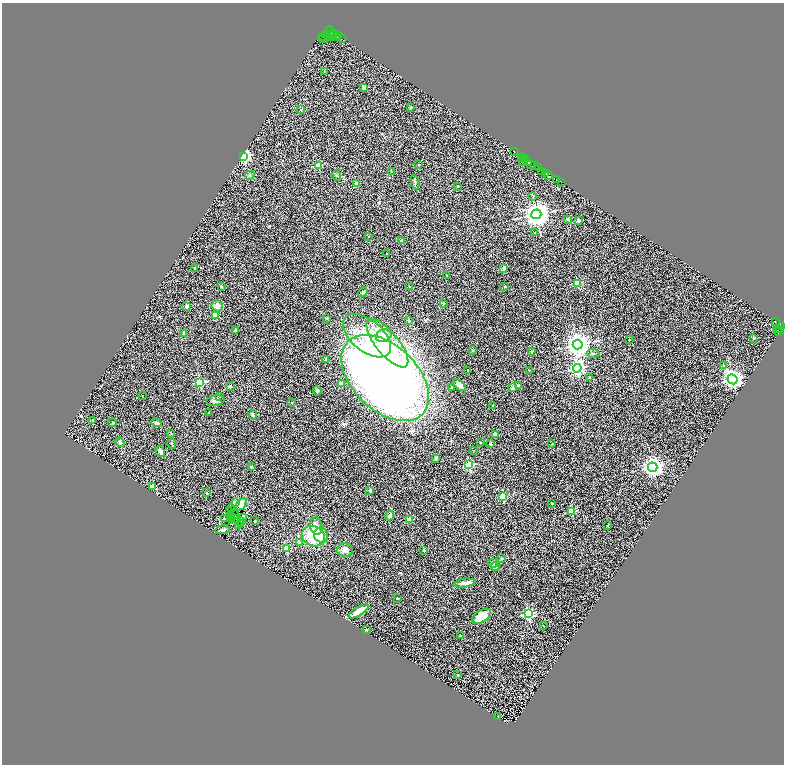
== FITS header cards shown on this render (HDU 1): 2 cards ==
NAXIS1  =                 1564
NAXIS2  =                 1524

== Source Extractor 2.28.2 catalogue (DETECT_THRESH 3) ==
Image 1564 x 1524 px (HDU 1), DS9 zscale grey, zoomed out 1/2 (1 PNG px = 2 x 2 image px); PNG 786 x 766 px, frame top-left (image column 1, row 1523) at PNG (2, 3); each listed source drawn as its Kron ellipse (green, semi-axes under 4 px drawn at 4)
Background 0.459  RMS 0.23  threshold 0.702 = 3 sigma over >= 5 px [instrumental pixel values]
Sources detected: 204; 45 cannot appear on this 1/2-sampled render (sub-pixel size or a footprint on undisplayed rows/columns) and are neither listed nor drawn; the other 159 listed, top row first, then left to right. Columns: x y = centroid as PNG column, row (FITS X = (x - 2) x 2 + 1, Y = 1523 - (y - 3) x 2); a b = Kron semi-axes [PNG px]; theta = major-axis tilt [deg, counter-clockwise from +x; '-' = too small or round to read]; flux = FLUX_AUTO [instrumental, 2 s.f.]
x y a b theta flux
329 32 6 4 -89 1600
327 34 3 1 - 540
335 34 3 2 - 180
333 35 5 1 - 700
337 36 5 3 - 720
324 37 6 2 56 860
331 37 2 2 - 480
321 38 2 1 - 94
329 38 3 2 - 620
342 38 3 1 - 18
325 39 2 1 - 140
324 71 3 2 - 28
364 87 4 3 - 110
411 107 3 2 - 34
301 109 3 2 - 33
514 151 3 2 - 67
244 156 3 3 - 7800
521 157 2 1 - 140
524 158 2 2 - 350
526 159 2 2 - 260
523 161 2 1 - 23
528 161 3 2 - 230
419 165 2 2 - 19
530 165 2 1 - 350
534 165 2 1 - 89
318 166 2 2 - 1100
538 168 3 2 - 170
541 171 4 2 - 94
392 172 2 2 - 170
546 173 3 3 - 630
250 175 5 4 - 77
336 176 5 2 - 35
548 176 2 1 - 190
557 179 2 1 - 260
415 182 7 2 -77 45
561 182 2 1 - 74
356 184 2 2 - 380
458 186 2 1 - 24
533 197 3 2 - 27
536 214 5 5 - 49000
568 219 2 2 - 200
578 220 2 2 - 310
535 233 3 2 - 29
369 236 2 2 - 28
401 241 4 3 - 76
386 254 2 2 - 47
195 268 3 2 - 73
504 268 4 4 - 90
447 276 2 2 - 43
577 283 3 3 - 1700
221 287 4 3 - 52
410 287 2 2 - 73
505 287 3 2 - 35
363 292 5 3 - 69
444 303 4 3 - 39
187 306 2 2 - 430
217 306 6 5 - 230
215 315 3 2 - 760
327 318 4 2 - 35
409 320 2 2 - 220
775 321 2 2 - 60
782 326 4 2 - 260
778 329 2 1 - 61
779 329 2 1 - 22
235 330 2 2 - 190
779 332 2 2 - 65
184 333 2 2 - 350
367 336 28 15 -40 1700
384 336 8 6 16 240
754 338 3 2 - 36
629 340 2 2 - 63
387 343 30 11 -51 1600
578 345 5 5 - 43000
472 351 3 2 - 35
531 351 3 3 - 40
593 353 6 3 -4 58
326 359 2 2 - 140
723 365 3 2 - 70
577 368 4 4 - 9700
468 370 2 2 - 36
529 370 2 2 - 19
385 378 52 32 -44 40000
590 378 2 2 - 110
733 379 5 4 - 25000
200 382 3 3 - 2600
341 383 2 2 - 410
460 385 7 4 -38 220
230 386 4 3 - 64
518 386 4 3 - 93
452 387 2 2 - 36
513 388 2 2 - 440
317 391 5 4 - 63
142 396 2 1 - 23
219 396 2 2 - 54
215 401 9 5 7 150
292 402 4 2 - 27
492 405 2 1 - 16
209 413 2 2 - 75
253 415 4 2 - 160
93 420 4 3 - 33
113 423 4 3 - 36
157 423 5 3 - 110
171 434 3 2 - 21
495 434 2 2 - 460
120 442 5 3 - 84
481 442 3 2 - 29
172 444 5 2 - 35
490 444 2 2 - 150
552 444 2 2 - 23
473 450 2 2 - 26
160 451 6 4 -58 140
436 458 3 2 - 31
469 465 3 3 - 3000
251 466 4 3 - 40
653 467 4 4 - 24000
152 486 4 3 - 140
370 491 4 3 - 39
207 493 3 2 - 32
503 497 3 2 - 1100
235 503 3 3 - 1000
552 503 2 2 - 44
241 504 7 4 53 430
231 508 4 1 - 31
229 512 3 1 - 23
571 512 3 2 - 1400
234 514 5 2 - 45
231 516 2 2 - 43
389 516 5 4 - 170
243 518 2 1 - 53
225 519 3 2 - 31
234 519 3 1 - 45
232 520 3 2 - 12
409 520 4 4 - 210
255 521 2 2 - 71
241 522 3 2 - 26
240 524 2 1 - 45
238 525 2 1 - 23
608 525 4 2 - 31
316 526 9 6 -81 480
222 530 7 4 7 92
321 535 7 7 - 410
313 536 12 10 -25 1700
300 543 2 2 - 510
287 549 3 2 - 1100
345 550 8 7 - 180
424 550 2 2 - 92
501 558 2 2 - 180
493 563 5 3 - 84
495 567 4 4 - 92
465 583 10 3 8 210
397 598 3 2 - 30
359 611 11 4 31 670
528 614 4 3 - 5300
481 616 11 6 34 590
544 626 2 1 - 15
367 629 3 2 - 25
460 636 2 2 - 140
458 675 2 2 - 38
498 717 2 1 - 8.7
At the frame edge (FLAGS 8, measured only in part): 1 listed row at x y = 782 326
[45 sub-pixel or undisplayed-footprint detections neither listed nor drawn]